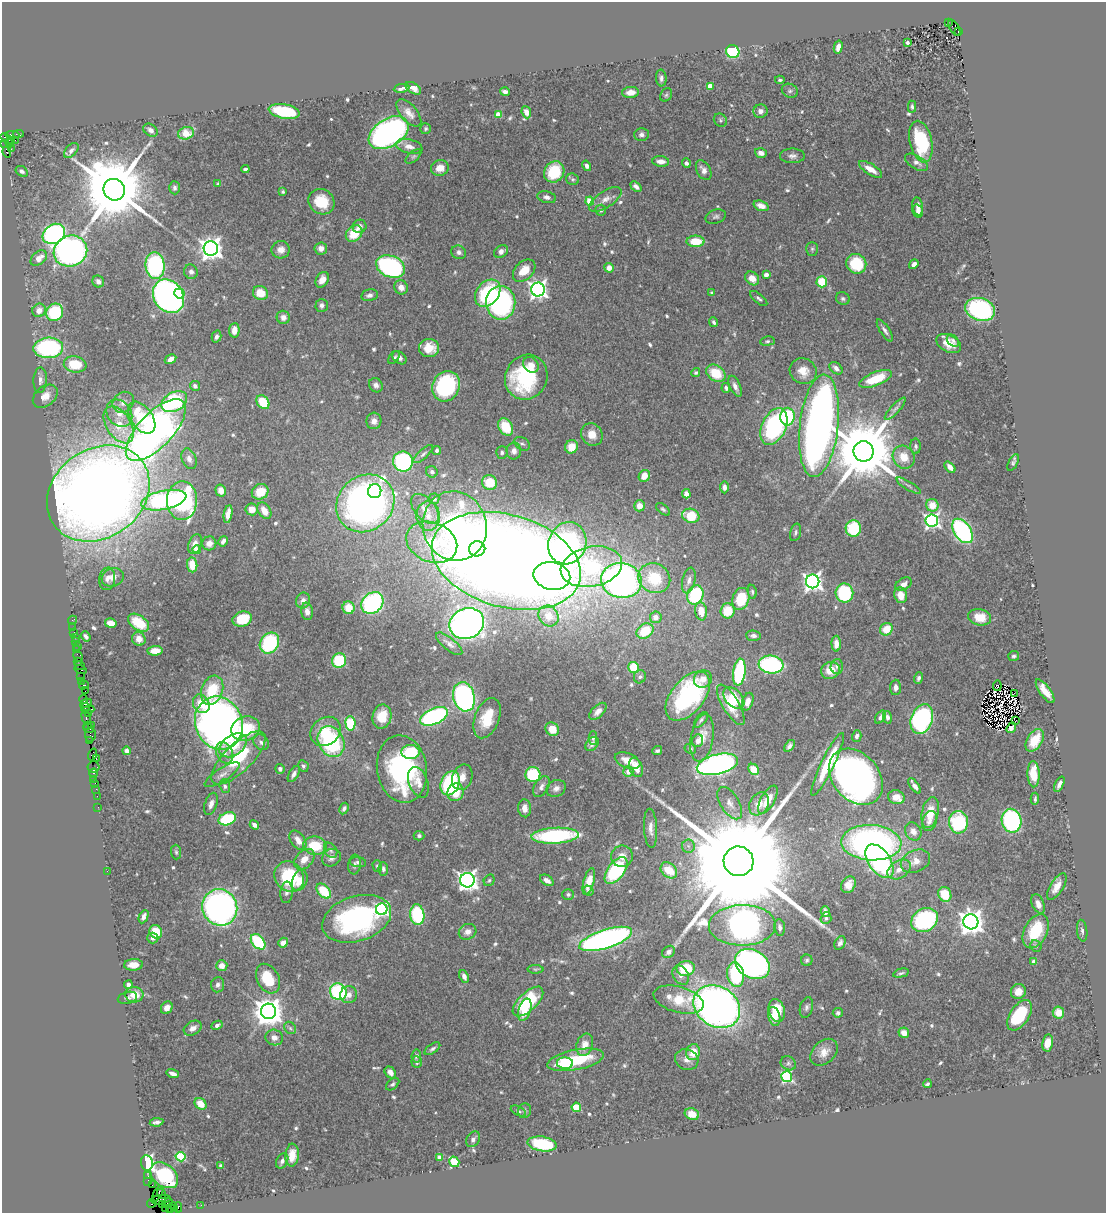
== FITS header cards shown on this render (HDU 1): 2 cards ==
NAXIS1  =                 1104
NAXIS2  =                 1211

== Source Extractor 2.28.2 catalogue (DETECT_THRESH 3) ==
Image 1104 x 1211 px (HDU 1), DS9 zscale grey, 1 PNG px = 1 image px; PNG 1108 x 1215 px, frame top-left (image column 1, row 1211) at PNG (2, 2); each listed source drawn as its Kron ellipse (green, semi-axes under 4 px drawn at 4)
Background 1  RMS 0.034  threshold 0.103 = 3 sigma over >= 5 px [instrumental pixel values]
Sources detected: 628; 6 with non-positive FLUX_AUTO (blend fragments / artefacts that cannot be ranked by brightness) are neither listed nor drawn; of the other 622, the 500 brightest by FLUX_AUTO listed and drawn (122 fainter detections omitted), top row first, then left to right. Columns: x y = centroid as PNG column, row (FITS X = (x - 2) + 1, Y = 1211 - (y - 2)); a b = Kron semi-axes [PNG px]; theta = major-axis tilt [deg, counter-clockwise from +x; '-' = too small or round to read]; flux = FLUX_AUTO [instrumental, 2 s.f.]
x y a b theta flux
948 22 3 2 - 140
954 28 9 4 -60 210
958 31 3 2 - 32
907 43 3 3 - 5.4
838 47 6 4 76 15
733 52 7 6 - 190
661 78 8 5 -86 7.3
780 80 5 3 - 4.3
710 86 4 4 - 33
402 88 8 4 10 11
413 88 9 5 -33 13
790 91 8 7 - 6.7
505 92 5 4 - 9.4
630 92 8 5 5 22
666 95 7 5 61 4.4
912 107 6 3 -88 4.5
284 111 15 7 -10 170
760 111 7 6 - 11
526 112 6 4 -67 17
409 113 16 8 -49 18
498 115 4 4 - 42
720 120 7 6 - 4.7
426 129 5 5 - 4.2
150 130 8 5 -35 11
186 133 8 6 15 50
389 133 22 14 33 780
18 134 5 4 - 150
641 134 7 6 - 8.1
12 135 7 4 3 110
7 138 7 3 -34 110
11 140 3 2 - 29
15 140 2 2 - 40
921 142 21 11 -77 150
5 144 2 2 - 12
9 144 3 3 - 57
409 146 13 7 -13 18
11 149 2 2 - 14
71 150 9 5 47 9
7 152 6 3 -82 220
761 153 6 4 -17 15
413 156 9 5 41 5.1
792 156 12 7 0 11
661 161 8 5 -5 17
917 162 13 6 -32 13
686 163 4 3 - 8.7
587 166 5 4 - 9.9
440 168 9 8 - 24
245 169 4 3 - 4.7
871 169 13 5 -32 27
704 170 11 6 -61 13
22 171 6 5 - 6.9
554 172 11 9 53 100
573 179 6 5 - 4.7
218 184 4 3 - 5.2
636 187 6 4 -40 8.7
175 188 6 5 - 6
114 190 11 10 - 32000
283 192 4 4 - 4.5
547 197 9 6 -14 8.8
605 199 19 8 33 19
590 201 4 4 - 72
321 202 14 12 -36 67
761 206 8 5 -20 19
918 206 9 5 -80 11
601 210 5 5 - 5.8
918 211 6 5 - 8.6
716 217 10 7 16 7.1
359 226 7 6 - 10
54 234 12 9 32 470
354 234 9 7 44 63
696 241 9 5 1 61
211 248 7 7 - 1900
321 248 6 6 - 14
812 249 7 5 90 5.3
281 250 9 8 - 17
70 251 17 15 25 1000
501 251 7 5 33 12
459 252 7 6 - 8.2
39 258 9 6 40 25
856 264 10 9 - 110
914 264 5 4 - 8.7
155 265 13 9 -84 340
390 266 15 10 -22 460
609 268 5 5 - 17
524 271 13 9 44 38
191 272 7 6 - 7.9
766 275 4 4 - 11
752 278 8 6 -42 24
322 280 8 6 58 18
98 281 6 5 - 11
822 282 5 5 - 78
401 287 7 6 - 17
538 289 7 6 - 1100
179 293 5 5 - 43
260 293 8 6 -27 42
488 293 15 11 50 220
712 293 4 3 - 4.6
369 295 8 6 11 8.4
168 296 18 14 -55 1000
843 298 7 6 - 5.7
759 299 10 4 -41 5.8
501 303 17 15 -88 390
322 305 6 6 - 8.1
980 309 15 11 -17 380
39 310 7 6 - 21
55 312 9 8 - 150
283 317 6 6 - 12
714 322 5 4 - 5.2
234 330 7 5 87 20
885 330 12 4 -57 8.5
216 337 6 4 74 7.7
767 341 7 4 6 4.5
953 341 7 5 -42 5.5
949 343 13 8 -27 30
48 348 15 10 3 290
429 348 10 9 - 37
394 358 7 4 53 4.7
399 358 8 5 -39 8.7
170 359 6 4 31 14
75 364 11 8 -8 74
531 365 8 7 - 19
836 368 7 5 -42 12
803 371 14 12 -37 31
696 373 4 4 - 4.6
716 373 10 8 -36 66
526 377 23 21 61 210
875 379 17 7 22 79
40 380 13 6 87 11
376 385 7 6 - 10
195 386 5 5 - 7.3
446 386 15 13 63 270
735 386 11 5 -65 12
726 388 5 4 - 5.1
45 396 14 9 40 25
123 402 11 9 43 19
174 402 14 9 29 210
263 402 8 5 -53 73
895 409 14 4 47 8.5
119 413 15 12 -51 32
787 417 9 7 88 150
142 418 18 11 -55 130
374 421 8 7 - 13
119 425 20 12 -57 65
819 426 51 19 83 2200
506 427 9 6 -59 75
774 427 19 12 66 310
156 430 39 17 46 1300
592 434 11 10 - 34
522 444 9 6 -32 6.2
916 446 7 5 -89 5.7
571 447 7 6 - 39
437 450 4 4 - 6.2
514 451 8 7 - 12
864 451 10 10 - 26000
502 452 6 6 - 5.8
423 454 12 4 42 7
904 457 12 10 -55 40
189 459 10 7 -69 12
403 461 10 10 - 310
1013 463 9 4 63 5.9
950 467 6 4 -49 14
432 472 6 5 - 6.3
644 476 6 5 - 33
490 482 8 7 - 44
909 486 14 3 -31 6.7
724 487 6 4 -86 8.6
221 491 6 5 - 17
375 491 7 6 - 150
260 492 8 7 - 49
98 493 54 44 36 4300
686 494 4 4 - 16
434 499 5 5 - 11
164 500 23 9 11 290
182 501 19 15 89 390
365 503 31 27 44 1400
932 505 6 6 - 38
639 506 5 5 - 20
252 509 6 6 - 25
425 509 18 10 -49 33
663 509 8 4 -38 4.7
264 511 9 6 -58 26
228 514 9 4 81 24
428 516 14 11 -89 34
691 516 9 7 -20 80
932 520 6 6 - 690
455 526 35 32 -72 530
853 528 8 7 - 130
962 531 13 8 -56 430
796 532 9 5 76 5.5
223 541 5 3 - 8.1
432 542 26 19 -22 180
209 543 7 7 - 15
567 543 21 18 68 710
195 544 10 6 69 17
197 549 4 4 - 23
477 549 8 7 - 160
506 561 76 46 -16 5300
192 565 7 5 -84 39
591 567 31 20 11 240
552 576 18 13 -12 570
113 577 11 9 20 19
654 578 16 14 -28 110
107 579 11 8 84 14
621 580 20 17 -10 1100
689 580 13 6 76 12
813 581 7 6 - 1200
904 584 9 6 32 13
752 592 7 4 -79 4.6
844 593 9 9 - 170
695 595 10 8 68 170
901 595 8 6 -76 32
741 599 11 8 74 81
303 601 8 7 - 14
372 603 12 9 44 400
348 608 6 6 - 44
307 611 9 5 -80 14
701 611 9 6 -82 37
728 611 7 7 - 54
548 616 11 9 -53 28
656 617 6 6 - 20
980 617 11 8 -13 52
242 619 10 7 18 97
72 620 4 2 - 12
111 623 6 4 -11 28
139 623 12 7 -35 72
467 624 18 15 23 1300
73 627 2 2 - 7.9
886 629 7 6 - 43
645 631 9 7 35 77
74 632 2 2 - 11
86 636 5 3 - 6.5
753 636 7 5 -4 7.4
75 637 2 2 - 15
139 639 7 6 - 19
76 642 3 3 - 110
269 643 11 9 56 210
449 644 16 6 -39 12
836 644 8 4 -89 18
78 646 2 2 - 13
77 650 2 2 - 12
155 651 7 4 3 28
78 656 6 3 -61 89
1014 656 5 5 - 4.8
78 661 2 2 - 55
339 661 7 7 - 130
771 665 12 9 -6 350
80 666 5 2 - 70
837 666 7 6 - 8.4
633 667 5 5 - 80
81 669 6 3 -15 150
830 670 9 8 - 40
739 672 13 6 82 210
80 677 3 2 - 63
640 677 7 6 - 5.6
919 678 6 4 70 6.5
703 679 9 8 - 17
81 682 3 2 - 63
84 685 5 3 - 95
997 686 5 2 - 4.8
896 687 7 5 87 10
212 690 15 10 69 89
85 691 2 2 - 43
1045 691 14 5 -55 30
1014 693 2 2 - 29
688 696 29 16 51 300
464 697 15 10 -75 570
734 698 12 8 -45 70
84 699 4 3 - 100
748 702 9 5 72 18
86 703 6 3 25 200
201 704 10 8 -59 36
731 705 23 8 -59 59
85 708 5 3 - 70
88 710 6 3 17 140
598 711 10 5 44 14
88 714 3 2 - 190
382 716 12 9 77 52
434 716 15 8 24 410
86 717 7 3 -77 170
880 717 7 4 55 8.9
887 717 6 4 -76 8.5
487 718 21 12 69 76
922 719 15 10 70 440
701 720 9 5 49 5.6
1015 721 2 2 - 11
219 723 27 23 -67 1900
350 723 7 5 -84 180
87 725 2 2 - 48
91 725 3 2 - 31
246 728 15 12 18 110
1011 728 5 4 - 6.3
89 729 5 3 - 110
552 729 7 6 - 38
325 731 16 13 41 50
90 735 6 5 - 370
857 736 6 4 74 6.9
593 738 6 4 -90 4.7
702 738 24 11 80 33
1035 740 12 7 59 47
90 741 4 3 - 62
331 741 16 12 -61 290
698 741 6 5 - 11
261 742 9 7 -44 8.9
592 744 8 5 49 9.2
233 745 15 10 35 60
789 746 7 4 56 8.1
690 749 6 5 - 4.5
126 751 4 4 - 7.6
657 751 5 3 - 4.6
411 752 9 7 0 110
225 753 11 8 -65 16
92 755 6 4 70 86
238 758 35 14 44 130
96 759 4 3 - 69
627 761 13 7 -20 26
717 764 21 10 14 1100
828 764 34 6 64 96
303 766 6 5 - 5.5
94 767 6 5 - 120
636 767 10 6 -70 26
280 769 5 4 - 6.8
402 769 34 25 -80 390
754 769 6 5 - 46
628 771 5 5 - 20
93 773 4 3 - 61
294 774 9 4 60 8.9
1033 774 13 6 -88 50
222 775 20 6 33 16
533 775 7 7 - 150
462 777 13 10 69 22
856 777 31 23 -49 1300
94 779 2 2 - 25
418 782 16 9 -70 21
95 783 2 2 - 42
450 783 12 9 67 270
1059 784 8 3 64 10
225 786 7 5 -72 5.8
915 786 9 3 -54 14
541 787 11 7 58 11
556 788 10 8 29 11
96 789 2 2 - 27
455 792 9 8 - 46
97 796 2 2 - 26
896 797 8 6 -18 30
1035 799 6 3 86 4.4
768 800 16 7 60 38
730 803 18 9 -58 22
211 804 11 6 71 12
759 804 12 9 60 31
98 807 2 2 - 23
344 808 6 4 62 5.8
525 808 9 6 -86 17
930 812 15 8 78 52
227 819 9 6 18 150
930 821 10 7 70 12
1012 821 12 9 -78 340
958 822 11 9 -88 190
254 825 5 4 - 8.9
651 828 19 6 -87 17
913 831 9 7 -58 20
419 836 5 5 - 5.3
555 836 24 8 3 340
298 840 11 7 -54 21
871 843 30 17 -3 820
315 846 12 9 -7 76
688 846 6 6 - 7.1
331 850 8 6 -57 5.5
176 852 7 5 -88 4.5
622 856 11 10 - 22
331 858 10 8 31 13
304 859 12 8 46 26
739 861 15 14 - 130000
880 861 19 11 -55 400
915 861 15 11 24 27
358 862 8 5 -6 5.8
354 864 10 6 83 7.4
377 866 6 4 -75 5
383 869 6 5 - 6.8
899 869 13 8 32 23
616 870 15 8 53 260
669 870 9 7 -43 63
107 871 2 2 - 6.3
289 877 16 14 -51 160
300 880 11 7 71 28
467 880 7 7 - 1400
489 880 6 5 - 4.4
547 880 7 5 -32 13
589 882 14 5 75 31
848 885 9 6 59 19
1057 887 15 6 58 24
324 891 9 5 -47 88
588 891 5 4 - 4.7
286 892 11 6 84 8.6
568 894 6 5 - 4.7
945 894 7 6 - 62
1038 904 10 6 -68 18
220 907 18 17 - 840
382 909 6 5 - 490
825 912 5 4 - 8.5
417 915 10 7 -83 170
144 917 7 4 65 11
826 918 6 5 - 4.6
357 919 35 22 18 450
924 920 14 11 31 270
971 922 7 7 - 2500
742 925 33 20 1 1500
780 928 8 5 -82 10
1036 931 18 11 63 100
1082 931 11 5 -83 6.5
156 932 7 6 - 53
468 932 9 7 25 14
153 938 5 5 - 6.6
606 939 27 9 18 930
258 942 9 6 -48 180
283 943 5 4 - 18
840 943 7 5 61 8.1
1036 946 6 5 - 5
669 952 7 5 37 9.3
807 960 6 5 - 5.1
1034 961 4 4 - 9.9
752 964 18 14 -30 640
134 965 9 6 3 26
222 966 5 5 - 21
686 968 9 7 9 87
535 969 8 4 -1 4.2
901 973 8 3 14 4.7
681 975 10 7 -58 13
736 975 12 8 -80 170
464 976 6 4 -66 10
268 979 16 11 -62 81
128 985 4 4 - 11
218 985 8 6 84 9.1
338 992 8 8 - 230
1018 992 7 7 - 24
134 995 9 8 - 35
349 995 8 8 - 14
127 998 10 6 14 6.6
679 1000 26 13 -15 66
528 1001 19 9 44 150
717 1007 25 20 -32 1700
806 1007 10 6 75 7.5
167 1008 7 5 57 19
525 1010 11 6 74 44
777 1010 12 8 -77 62
269 1011 7 7 - 3800
1058 1012 6 5 - 32
838 1013 5 4 - 4.9
1019 1015 17 9 56 110
774 1016 9 6 -75 31
217 1025 6 4 27 7.4
193 1028 9 6 30 15
290 1028 7 5 -48 5.5
904 1033 5 5 - 26
274 1038 9 8 - 16
1048 1043 8 5 79 38
585 1045 11 8 71 25
432 1049 9 4 35 6.3
693 1052 8 7 - 42
824 1052 15 11 43 26
416 1056 6 5 - 5.3
576 1060 29 10 11 110
687 1060 12 10 -24 15
417 1062 6 5 - 5.7
565 1063 8 6 -3 160
788 1063 8 6 -30 6.6
390 1072 6 5 - 11
173 1074 6 3 -17 9.8
787 1077 5 5 - 300
393 1084 8 5 41 5.9
927 1084 4 3 - 4.5
200 1104 6 5 - 32
576 1107 5 4 - 82
518 1111 8 4 -27 4.9
525 1111 7 6 - 4.8
692 1114 7 5 -20 31
157 1122 7 3 8 7.2
473 1139 8 6 58 8.9
542 1144 14 7 -9 170
292 1155 11 6 85 26
181 1157 5 4 - 140
439 1157 4 4 - 21
282 1161 8 5 62 7.8
454 1162 5 5 - 120
147 1163 8 6 -84 300
221 1166 4 3 - 15
164 1175 15 11 -39 170
148 1176 2 2 - 14
148 1182 4 2 - 53
152 1185 2 2 - 22
158 1194 8 3 60 150
162 1194 5 3 - 110
161 1200 10 4 6 330
152 1203 4 2 - 11
168 1203 5 3 - 190
162 1205 3 2 - 20
201 1205 2 2 - 18
178 1207 5 2 - 100
166 1208 3 2 - 29
171 1208 6 2 46 91
174 1209 4 3 - 61
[122 fainter detections neither listed nor drawn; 6 non-positive-flux detections neither listed nor drawn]